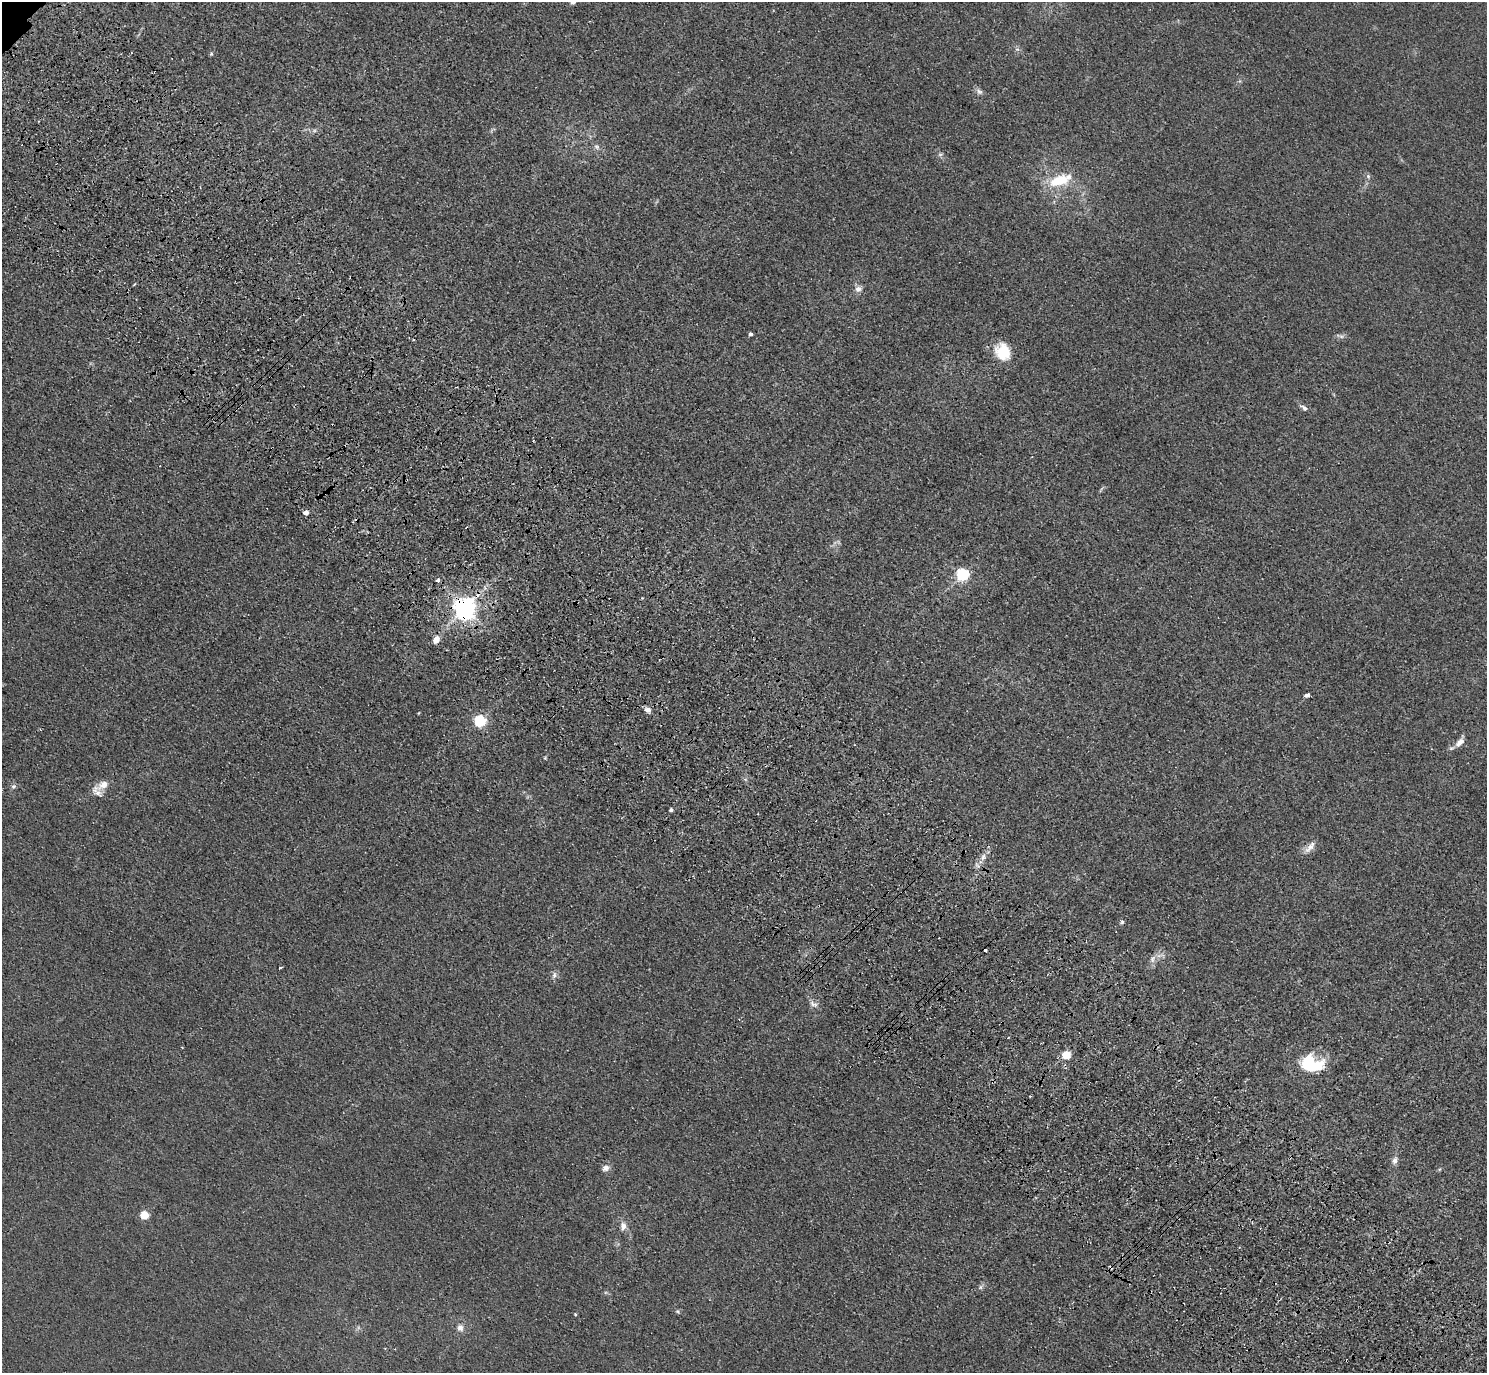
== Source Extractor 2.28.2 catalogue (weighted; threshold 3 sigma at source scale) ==
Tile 6 of 4 x 4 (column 2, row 2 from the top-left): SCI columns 1575-3059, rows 3130-4500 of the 6118 x 6118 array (HDU 1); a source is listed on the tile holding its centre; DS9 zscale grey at full resolution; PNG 1489 x 1375 px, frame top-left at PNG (2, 2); no overlay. Shown black and unused: <1% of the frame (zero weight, under 3 of 4 exposures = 6% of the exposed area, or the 3 px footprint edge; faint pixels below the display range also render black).
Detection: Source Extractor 2.28.2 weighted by HDU 2 'WHT'; one run over the whole footprint, this tile lists its part. Background 0.0112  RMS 0.0054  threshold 0.0242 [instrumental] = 3 sigma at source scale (4.5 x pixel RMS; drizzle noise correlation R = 1.50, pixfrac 1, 0.05/0.05 arcsec/px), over >= 5 px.
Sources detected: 54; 5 cosmic-ray / hot-pixel residue — not listed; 1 inside a brighter listed object's ellipse — not listed separately; the other 48 listed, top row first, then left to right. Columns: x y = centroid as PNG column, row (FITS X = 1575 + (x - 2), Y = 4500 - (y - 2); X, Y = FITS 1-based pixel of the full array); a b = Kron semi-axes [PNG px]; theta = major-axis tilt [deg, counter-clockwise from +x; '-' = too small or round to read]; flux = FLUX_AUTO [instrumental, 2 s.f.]
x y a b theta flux
1017 49 7 4 -17 1.1
211 54 5 5 - 0.76
979 92 10 7 -36 1.9
314 130 7 4 0 1.2
597 147 8 6 -1 1.7
940 154 7 4 1 1
1368 176 6 5 - 1.2
1059 181 26 13 17 19
134 284 6 2 45 0.5
858 289 10 8 18 2.8
751 334 4 3 - 1.7
1341 336 6 4 -18 1.2
1003 352 21 17 -69 15
1304 408 9 6 -35 2
306 512 4 4 - 3.5
962 574 6 5 - 110
438 580 3 3 - 3.3
642 598 4 3 - 0.44
464 608 7 7 - 410
436 640 5 4 - 8.7
1307 695 5 3 - 2.7
647 710 9 7 -30 2.4
418 713 5 3 - 0.44
480 721 6 5 - 78
1460 742 15 7 54 4
545 758 4 4 - 0.58
104 785 16 9 30 5.4
13 786 7 6 - 1.4
671 810 3 3 - 1.7
1311 847 20 7 40 4.1
983 857 10 6 69 2.8
1122 922 6 5 - 1.1
1152 959 12 7 69 3.1
280 968 3 2 - 0.69
554 975 9 6 72 2
813 1004 13 7 -34 2.7
182 1047 3 2 - 0.38
1066 1055 5 5 - 27
1311 1063 25 16 -15 30
1395 1160 9 7 71 2.6
606 1168 10 7 20 2.6
1440 1169 5 3 - 0.63
144 1215 5 5 - 23
623 1226 11 8 89 3.4
981 1287 8 5 38 1.4
678 1311 7 5 -54 0.82
575 1314 4 3 - 0.6
460 1328 11 9 -76 3.2
Overlapping masked pixels (flux is a lower limit): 1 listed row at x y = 464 608